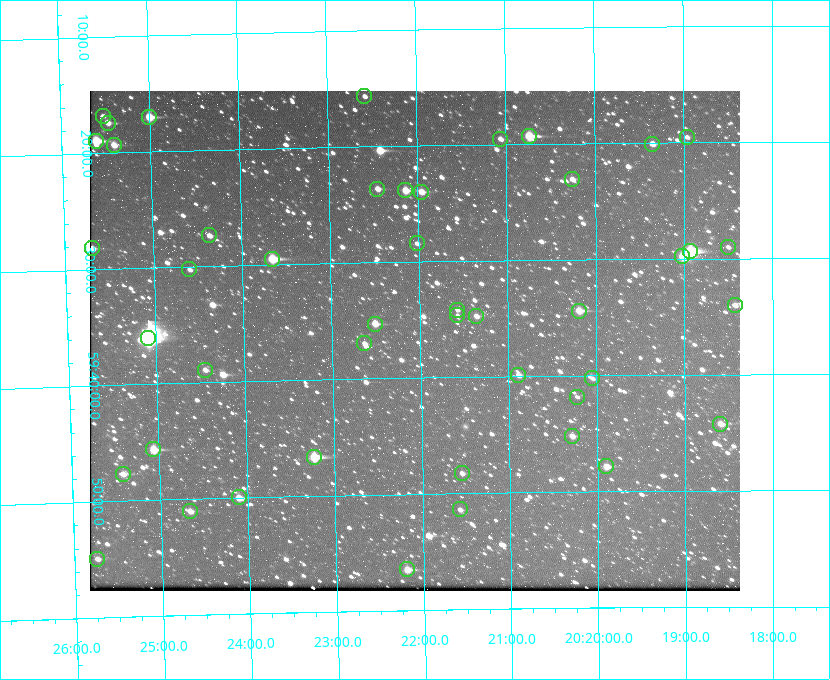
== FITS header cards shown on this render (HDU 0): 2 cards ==
NAXIS1  =                  650 / Width of table row in bytes
NAXIS2  =                  500 / Number of rows in table

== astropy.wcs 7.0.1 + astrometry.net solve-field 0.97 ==
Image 650 x 500 px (HDU 0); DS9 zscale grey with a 90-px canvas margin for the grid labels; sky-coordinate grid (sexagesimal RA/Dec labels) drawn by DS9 from the SOLVED WCS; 46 Tycho-2 reference stars matched to detected sources circled (green)
Header WCS: none
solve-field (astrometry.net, Tycho-2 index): SOLVED blind (the file carries no WCS)
Solved WCS: RA---TAN-SIP/DEC--TAN-SIP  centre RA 20:22:04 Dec +59:37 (305.52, +59.61 deg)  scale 5.17 arcsec/px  FOV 56.0' x 43.1'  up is -179 deg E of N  parity flipped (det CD > 0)
(file carries no celestial WCS; the grid is the blind solution)
Tycho-2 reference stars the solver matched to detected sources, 46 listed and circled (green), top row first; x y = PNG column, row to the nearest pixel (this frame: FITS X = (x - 90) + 1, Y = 500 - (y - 91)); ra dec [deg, ICRS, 3 dp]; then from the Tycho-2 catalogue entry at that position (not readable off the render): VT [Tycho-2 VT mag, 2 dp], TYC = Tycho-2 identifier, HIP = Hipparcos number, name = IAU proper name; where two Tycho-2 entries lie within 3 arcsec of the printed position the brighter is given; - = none
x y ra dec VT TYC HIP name
364 96 305.645 +59.261 12.19 3949-1327-1 - -
103 116 306.381 +59.280 11.91 3949-849-1 - -
149 117 306.252 +59.284 9.41 3949-1643-1 - -
108 123 306.368 +59.290 11.15 3949-1131-1 - -
529 136 305.185 +59.322 8.95 3949-1869-1 - -
687 137 304.741 +59.325 12.05 3949-499-1 - -
500 139 305.266 +59.325 11.55 3949-717-1 - -
96 141 306.403 +59.316 8.76 3949-1785-1 - -
652 144 304.838 +59.335 10.93 3949-1877-1 - -
114 145 306.353 +59.322 10.67 3949-467-1 - -
572 179 305.064 +59.384 11.29 3949-93-1 - -
377 189 305.613 +59.394 10.81 3949-1261-1 - -
405 190 305.535 +59.397 10.37 3949-1383-1 - -
421 192 305.490 +59.400 10.79 3949-1179-1 - -
209 235 306.091 +59.456 11.36 3949-919-1 - -
417 243 305.505 +59.474 11.77 3949-1259-1 - -
728 247 304.626 +59.483 12.57 3949-149-1 - -
92 248 306.423 +59.470 10.87 3949-1331-1 - -
690 251 304.733 +59.490 8.93 3949-1451-1 - -
682 256 304.755 +59.496 9.37 3949-615-1 - -
272 259 305.915 +59.492 9.25 3949-1149-1 - -
189 269 306.149 +59.504 12.27 3949-401-1 - -
735 305 304.607 +59.567 11.00 3949-1861-1 - -
457 310 305.394 +59.570 11.70 3949-405-1 - -
579 311 305.049 +59.573 10.18 3949-1099-1 - -
457 315 305.393 +59.578 11.77 3949-137-1 - -
476 316 305.340 +59.579 10.98 3949-39-1 - -
375 324 305.628 +59.588 10.19 3949-1517-1 - -
148 338 306.271 +59.600 6.45 3949-2016-1 100714 -
364 343 305.659 +59.616 11.86 3949-1415-1 - -
205 370 306.113 +59.648 11.13 3949-1837-1 - -
518 375 305.223 +59.664 11.52 3949-1631-1 - -
592 378 305.013 +59.671 12.48 3949-1826-1 - -
577 397 305.057 +59.697 12.28 3949-191-1 - -
720 424 304.649 +59.737 10.61 3949-735-1 - -
572 436 305.073 +59.753 11.06 3949-89-1 - -
153 449 306.265 +59.761 9.71 3949-555-1 - -
314 457 305.808 +59.778 8.73 3949-715-1 100545 -
606 466 304.976 +59.797 11.33 3949-1031-1 - -
462 473 305.387 +59.804 11.49 3949-285-1 - -
123 474 306.354 +59.795 10.50 3949-971-1 - -
239 497 306.026 +59.833 10.93 3949-785-1 - -
460 509 305.395 +59.857 11.71 3949-313-1 - -
190 511 306.165 +59.851 11.26 3949-49-1 - -
97 559 306.434 +59.916 11.17 3949-1155-1 - -
407 569 305.548 +59.941 10.72 3949-815-1 - -